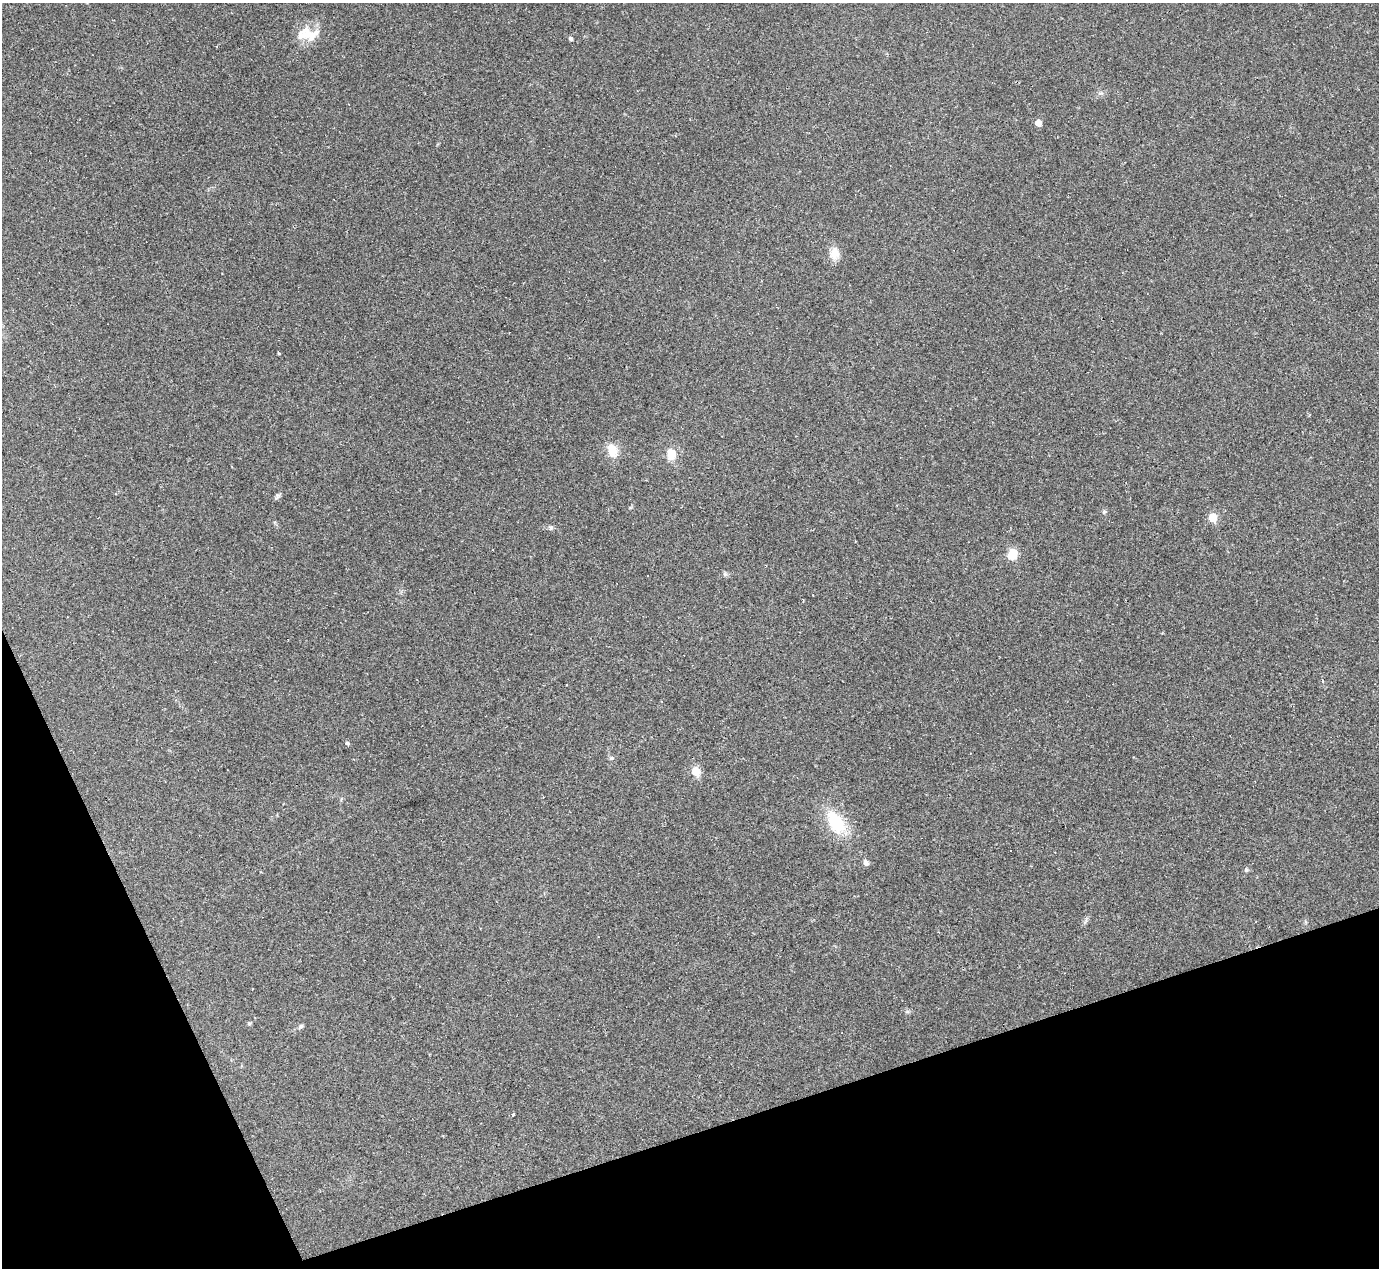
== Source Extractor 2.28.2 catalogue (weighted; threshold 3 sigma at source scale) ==
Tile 14 of 4 x 4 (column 2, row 4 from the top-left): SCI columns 1378-2754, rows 276-1541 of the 5525 x 5503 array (HDU 1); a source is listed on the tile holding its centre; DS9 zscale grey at full resolution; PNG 1381 x 1270 px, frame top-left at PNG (2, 3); no overlay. Shown black and unused: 17% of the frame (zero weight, under 2 of 3 exposures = <1% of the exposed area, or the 3 px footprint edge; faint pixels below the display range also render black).
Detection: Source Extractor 2.28.2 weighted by HDU 2 'WHT'; one run over the whole footprint, this tile lists its part. Background 0.0926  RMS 0.0057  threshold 0.0255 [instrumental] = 3 sigma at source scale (4.5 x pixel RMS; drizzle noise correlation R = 1.50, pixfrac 1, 0.05/0.05 arcsec/px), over >= 5 px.
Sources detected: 28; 4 cosmic-ray / hot-pixel residue — not listed; the other 24 listed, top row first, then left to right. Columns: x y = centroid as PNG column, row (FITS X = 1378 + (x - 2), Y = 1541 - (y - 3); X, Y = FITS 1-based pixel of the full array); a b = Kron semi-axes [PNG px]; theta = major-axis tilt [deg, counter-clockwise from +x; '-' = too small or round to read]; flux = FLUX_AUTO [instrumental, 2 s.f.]
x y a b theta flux
307 34 33 16 2 13
571 39 5 4 - 1.2
1038 123 5 5 - 5.4
835 253 16 12 -88 6.1
279 354 3 3 - 0.78
612 450 18 13 -71 7.9
671 454 14 11 86 7.8
277 497 10 5 64 1.3
1104 512 6 5 - 1.1
1213 517 6 5 - 15
551 528 7 6 - 1.1
1013 553 7 6 - 23
725 574 7 5 -44 1.1
1322 681 4 3 - 0.63
347 743 4 3 - 2.1
611 758 7 5 10 0.92
696 771 6 5 - 15
836 822 28 16 -57 26
1011 850 3 3 - 4.5
866 863 7 5 -68 2.5
1246 870 5 5 - 1.1
249 1023 6 4 68 0.78
301 1026 7 5 54 1.1
513 1114 4 3 - 0.77